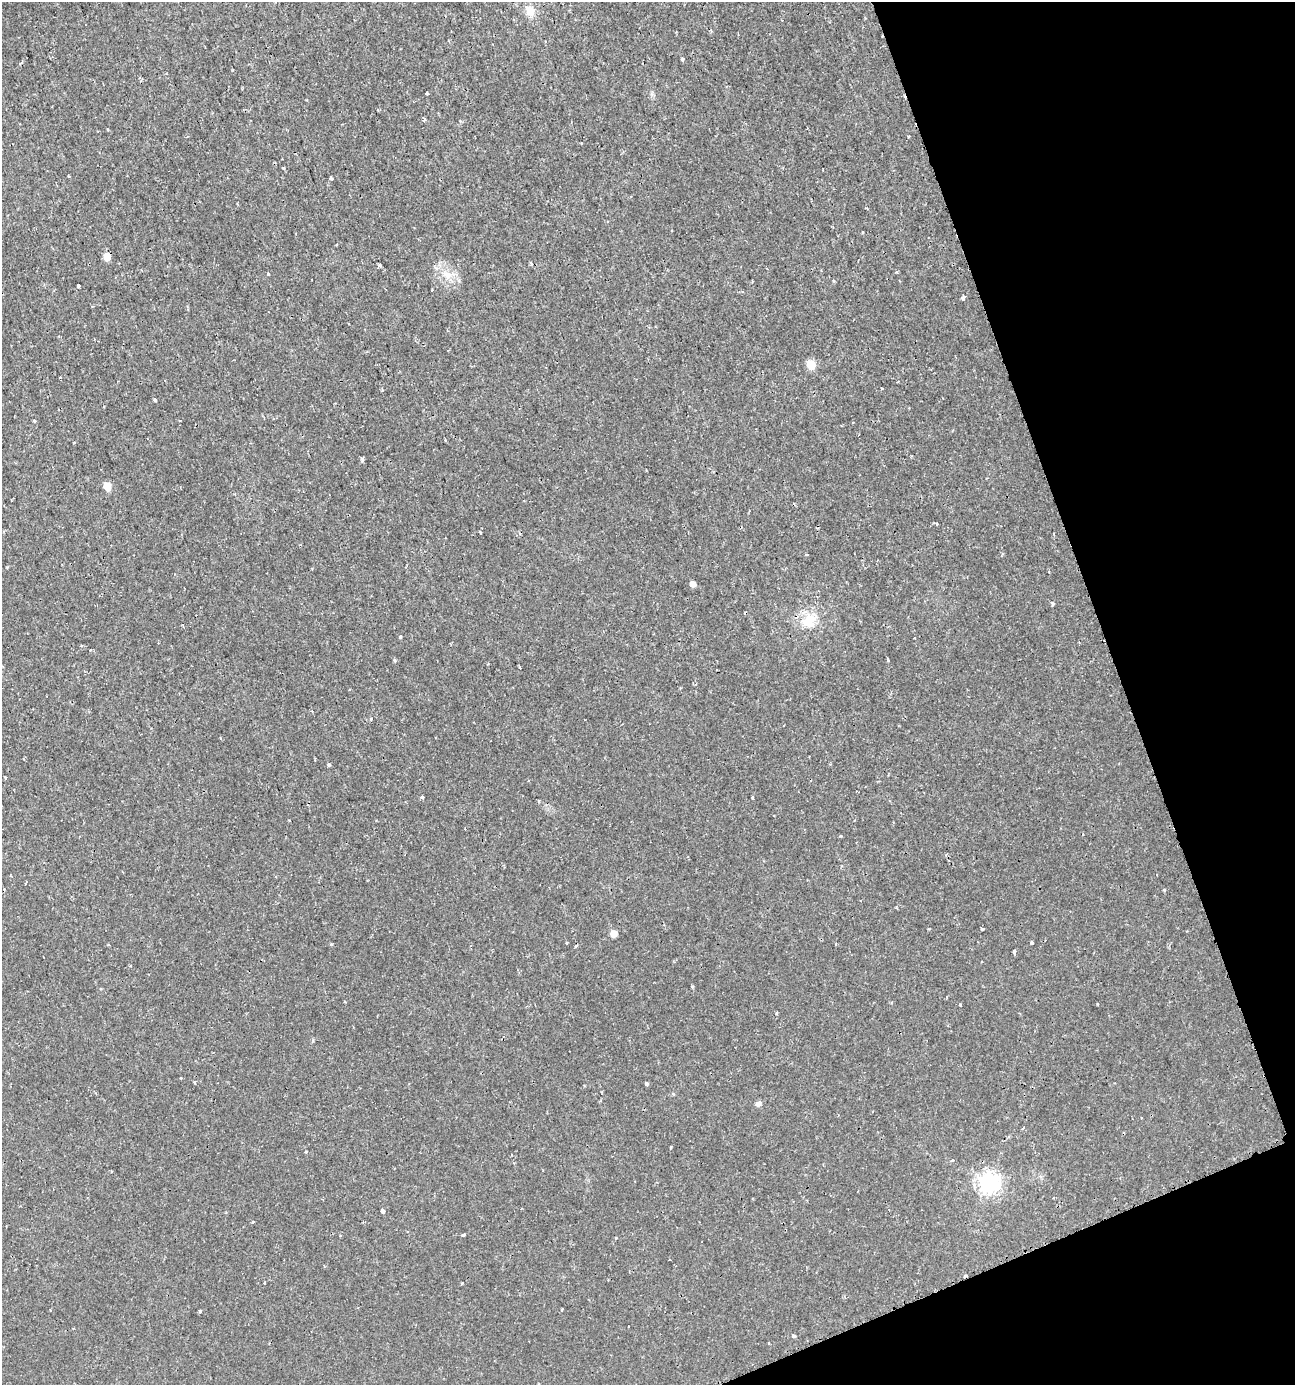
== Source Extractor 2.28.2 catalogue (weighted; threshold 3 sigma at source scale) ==
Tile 12 of 4 x 4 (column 4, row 3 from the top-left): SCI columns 4015-5307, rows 1389-2771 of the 5403 x 5550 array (HDU 1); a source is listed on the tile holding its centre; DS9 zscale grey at full resolution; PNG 1297 x 1387 px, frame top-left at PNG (2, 2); no overlay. Shown black and unused: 18% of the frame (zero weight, under 2 of 3 exposures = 1% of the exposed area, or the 3 px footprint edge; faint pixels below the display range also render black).
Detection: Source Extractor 2.28.2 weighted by HDU 2 'WHT'; one run over the whole footprint, this tile lists its part. Background 0.00179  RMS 0.0012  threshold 0.00521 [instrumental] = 3 sigma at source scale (4.5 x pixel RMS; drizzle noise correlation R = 1.50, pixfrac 1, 0.0396/0.0396 arcsec/px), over >= 5 px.
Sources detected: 77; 6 cosmic-ray / hot-pixel residue — not listed; the other 71 listed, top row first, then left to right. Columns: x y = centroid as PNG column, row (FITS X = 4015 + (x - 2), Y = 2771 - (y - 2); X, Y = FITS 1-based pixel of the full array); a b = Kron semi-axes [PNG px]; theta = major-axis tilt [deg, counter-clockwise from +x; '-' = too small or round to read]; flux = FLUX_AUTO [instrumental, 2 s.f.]
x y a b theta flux
530 11 13 10 -68 1.3
682 59 3 3 - 0.48
427 93 3 3 - 0.19
378 110 4 3 - 0.1
424 120 5 4 - 0.2
283 168 3 3 - 0.22
331 178 3 3 - 0.62
336 244 3 3 - 0.24
107 257 5 5 - 1.7
531 263 5 4 - 0.13
380 265 4 3 - 0.23
268 274 3 3 - 0.17
447 275 14 8 -33 1.1
79 286 3 3 - 0.49
963 298 4 3 - 0.49
811 364 5 5 - 3.8
60 378 2 2 - 0.12
882 388 3 2 - 0.12
155 400 4 3 - 0.23
34 421 3 3 - 0.19
853 422 3 2 - 0.097
74 443 3 3 - 0.24
362 459 6 4 -83 0.18
107 486 5 5 - 2.1
936 524 4 2 - 0.12
806 555 4 2 - 0.11
693 584 5 4 - 0.83
1053 604 4 3 - 0.39
809 619 19 17 36 2.7
400 636 3 3 - 0.59
915 638 3 2 - 0.094
90 650 3 3 - 0.12
395 660 5 4 - 0.15
888 660 3 3 - 0.3
350 690 3 2 - 0.15
371 719 3 3 - 0.1
329 765 3 3 - 0.26
5 777 3 2 - 0.12
422 797 3 3 - 0.26
752 798 3 3 - 0.22
289 820 3 2 - 0.087
1083 835 3 3 - 0.1
982 929 3 3 - 0.59
614 934 5 5 - 1.3
1032 942 3 3 - 0.13
567 943 4 3 - 0.098
331 944 3 3 - 0.43
575 946 4 3 - 0.13
1014 952 5 3 - 0.59
130 966 4 2 - 0.095
692 986 4 3 - 0.12
345 1002 3 2 - 0.15
960 1005 3 3 - 0.14
181 1078 3 2 - 0.13
194 1082 3 3 - 0.15
647 1084 3 3 - 0.44
758 1104 7 6 - 0.36
1023 1128 4 3 - 0.091
306 1152 3 3 - 0.24
952 1160 4 3 - 0.18
111 1171 3 2 - 0.13
989 1183 8 7 - 68
382 1211 4 3 - 0.61
253 1222 4 3 - 0.15
463 1235 4 3 - 0.27
616 1238 3 3 - 0.15
265 1283 3 3 - 0.38
462 1283 3 3 - 0.14
561 1310 3 3 - 0.25
200 1311 4 3 - 0.18
793 1336 4 3 - 0.22
Overlapping masked pixels (flux is a lower limit): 1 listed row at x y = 107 257
Unlisted compact peaks at least as high as the median listed source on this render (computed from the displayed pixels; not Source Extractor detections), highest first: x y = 1164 890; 1097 1004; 671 1147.